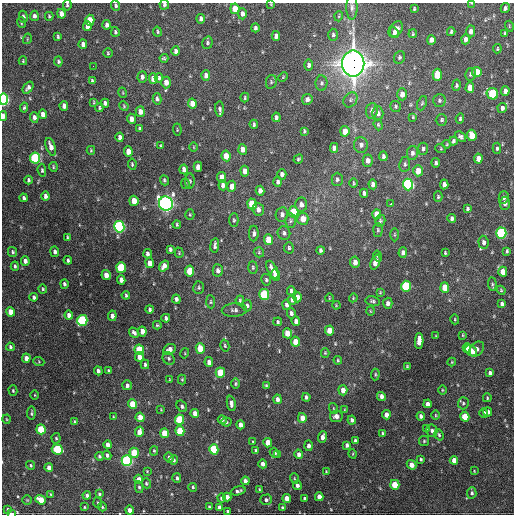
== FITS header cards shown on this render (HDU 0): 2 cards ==
NAXIS1  =                  512 / Axis length
NAXIS2  =                  512 / Axis length

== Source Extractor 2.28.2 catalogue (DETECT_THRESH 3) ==
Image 512 x 512 px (HDU 0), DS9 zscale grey, 1 PNG px = 1 image px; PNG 516 x 516 px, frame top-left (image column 1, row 512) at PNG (2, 3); each listed source drawn as its Kron ellipse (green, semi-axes under 4 px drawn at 4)
Background 1500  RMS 40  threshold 121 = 3 sigma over >= 5 px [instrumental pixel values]
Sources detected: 393; all 393 listed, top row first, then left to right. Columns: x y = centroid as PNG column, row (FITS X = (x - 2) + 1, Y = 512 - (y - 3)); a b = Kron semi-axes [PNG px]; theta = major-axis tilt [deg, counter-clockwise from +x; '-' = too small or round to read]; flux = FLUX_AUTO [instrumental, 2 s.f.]
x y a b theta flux
472 3 4 3 - 2.3e+03
271 4 4 3 - 2.2e+03
67 5 5 3 - 3.7e+03
116 5 5 4 - 5.2e+03
164 5 5 4 - 5.8e+03
352 7 12 5 90 1.1e+04
505 8 5 3 - 6.8e+03
235 9 5 4 - 3.4e+04
414 9 4 3 - 2.7e+03
61 14 5 4 - 1.7e+04
242 14 5 4 - 1.1e+04
34 16 5 4 - 8.3e+03
49 16 4 3 - 3.3e+03
339 16 5 3 - 2.6e+03
23 17 6 4 -79 7.4e+03
201 19 5 4 - 9.3e+03
90 20 5 4 - 5.9e+04
21 23 5 4 - 3.3e+03
107 25 5 4 - 1.1e+04
87 26 5 4 - 1.4e+04
509 26 5 3 - 2.3e+03
255 28 4 3 - 6.0e+03
396 29 9 6 51 1.5e+04
471 31 6 4 90 1.3e+04
115 32 5 3 - 4.1e+03
157 32 5 4 - 3.6e+03
451 32 4 3 - 4.6e+03
394 33 5 4 - 9.6e+03
505 33 4 3 - 2.9e+03
413 34 4 3 - 2.9e+03
333 35 6 4 -89 5.2e+03
276 36 5 4 - 1.4e+04
58 37 4 3 - 3.6e+03
27 39 5 3 - 2.4e+03
465 39 5 4 - 1.1e+04
431 40 5 4 - 1.4e+04
207 43 6 5 - 5.3e+03
83 44 4 4 - 1.1e+04
497 49 4 3 - 2.7e+03
176 51 5 4 - 9.2e+03
108 53 5 4 - 3.6e+03
399 57 6 5 - 5.4e+03
164 58 4 3 - 3.7e+03
23 61 4 3 - 2.5e+03
58 61 5 4 - 5.1e+03
353 63 13 11 -90 2.9e+06
309 65 6 4 89 8.5e+03
93 66 2 2 - 3.6e+03
477 72 5 4 - 5.0e+04
470 74 6 5 - 6.0e+03
206 75 5 4 - 1.2e+04
437 75 6 4 -88 6.6e+04
142 77 6 4 85 7.7e+03
283 77 5 3 - 2.6e+03
159 78 5 4 - 5.2e+03
153 79 5 4 - 2.2e+04
92 81 4 3 - 4.6e+03
166 82 6 5 - 2.1e+04
271 82 7 5 79 4.5e+03
321 83 8 6 89 6.3e+03
456 85 5 4 - 4.2e+03
28 88 7 4 52 8.5e+03
470 88 5 4 - 3.0e+04
505 91 5 4 - 1.2e+04
123 93 5 3 - 2.4e+03
402 94 6 5 - 2.1e+04
492 94 6 5 - 1.8e+05
245 98 5 3 - 3.1e+03
3 99 6 4 -84 4.8e+05
157 99 5 4 - 6.3e+03
307 99 5 5 - 8.1e+03
350 100 8 6 56 7.3e+03
439 100 6 6 - 6.2e+03
94 102 4 2 - 2.6e+03
105 103 4 4 - 9.2e+03
192 103 5 4 - 2.5e+04
422 103 7 4 68 4.1e+03
64 106 5 4 - 1.3e+04
124 106 5 4 - 3.2e+03
395 106 5 5 - 4.6e+03
24 108 5 4 - 4.0e+03
99 108 4 3 - 3.6e+03
502 108 5 4 - 1.0e+04
219 109 7 4 -85 7.6e+03
372 111 8 6 82 1.3e+04
140 112 5 4 - 2.0e+04
378 113 7 6 - 1.2e+04
43 114 5 4 - 1.7e+04
3 116 5 3 - 2.0e+04
34 117 5 4 - 1.0e+04
276 117 4 3 - 6.8e+03
413 117 4 4 - 2.8e+03
131 119 5 4 - 1.9e+04
460 119 5 4 - 4.5e+03
441 120 6 5 - 5.2e+03
254 124 4 3 - 4.6e+03
378 125 6 4 -71 3.6e+03
140 129 4 3 - 4.5e+03
177 130 6 2 -85 2.3e+03
304 131 4 2 - 3.8e+03
345 131 5 4 - 3.4e+04
472 135 5 4 - 5.6e+04
120 137 4 4 - 9.9e+03
461 137 6 4 -40 6.6e+03
453 141 4 3 - 5.4e+03
447 144 4 3 - 2.3e+03
361 145 7 7 - 9.8e+03
161 146 3 3 - 3.4e+03
51 147 9 4 -71 1.7e+04
194 147 5 3 - 2.2e+03
334 148 5 4 - 1.3e+04
497 148 5 4 - 5.2e+03
243 149 5 4 - 2.0e+04
423 149 6 5 - 5.7e+03
441 149 5 3 - 2.4e+03
91 150 4 3 - 3.0e+03
128 152 5 4 - 2.8e+04
412 153 7 5 80 8.5e+03
226 156 5 4 - 3.8e+04
383 156 4 3 - 6.5e+03
35 158 5 5 - 2.9e+05
298 159 5 4 - 4.1e+03
478 159 5 4 - 2.6e+04
368 161 6 5 - 1.3e+04
436 163 4 3 - 6.0e+03
132 164 5 3 - 3.4e+03
405 164 7 5 79 6.0e+03
53 167 5 3 - 3.2e+03
198 167 5 4 - 2.1e+04
184 169 5 4 - 1.3e+04
42 170 6 4 -84 4.9e+03
245 171 5 4 - 2.0e+04
418 171 5 4 - 3.3e+04
282 174 5 4 - 1.0e+04
222 177 5 4 - 4.4e+04
337 179 6 5 - 5.6e+03
28 180 4 3 - 5.2e+03
164 180 5 4 - 4.6e+03
190 181 8 5 89 5.0e+03
278 182 5 4 - 7.4e+03
354 183 5 3 - 2.9e+03
185 184 5 3 - 2.6e+03
373 184 5 4 - 1.2e+04
408 184 6 5 - 4.4e+05
444 184 5 4 - 1.1e+04
223 185 5 4 - 1.0e+04
232 186 5 4 - 2.4e+04
260 191 5 4 - 1.4e+04
364 193 4 3 - 6.3e+03
45 196 4 3 - 8.3e+03
438 197 5 4 - 3.6e+03
504 197 6 5 - 7.1e+03
23 198 4 3 - 7.1e+03
134 201 5 4 - 3.8e+04
166 203 7 6 - 1.2e+06
505 203 6 5 - 1.0e+04
252 204 5 4 - 8.0e+04
391 204 3 2 - 4.6e+03
301 205 7 6 - 1.4e+04
258 209 6 5 - 1.3e+04
467 209 4 4 - 4.6e+03
293 212 5 5 - 1.1e+05
282 214 7 6 - 1.0e+04
377 214 5 4 - 3.3e+04
190 215 5 4 - 3.1e+03
452 218 4 4 - 7.7e+03
303 219 6 5 - 3.7e+04
234 220 7 4 -90 4.1e+03
291 221 7 5 88 6.0e+03
380 221 6 5 - 4.5e+03
177 224 4 3 - 3.4e+03
119 227 6 5 - 5.9e+05
378 230 7 4 88 4.2e+03
254 233 8 5 88 8.3e+03
284 233 7 6 - 8.0e+03
501 233 5 5 - 4.0e+05
394 235 7 3 90 2.9e+03
67 237 4 2 - 3.0e+03
268 240 5 4 - 4.4e+04
483 242 6 5 - 9.8e+03
215 245 7 3 83 7.1e+03
289 248 5 4 - 4.8e+03
170 249 4 3 - 5.7e+03
320 250 4 3 - 4.9e+03
507 251 4 3 - 3.9e+03
12 252 5 4 - 4.7e+03
55 252 5 4 - 8.0e+03
259 252 5 5 - 3.8e+03
179 253 5 4 - 2.5e+03
403 253 5 4 - 1.1e+04
445 253 3 3 - 3.2e+03
147 254 5 3 - 7.7e+03
378 256 5 4 - 4.8e+03
68 260 4 3 - 4.7e+03
25 261 5 4 - 1.1e+04
355 262 6 4 -83 1.5e+04
375 262 8 4 68 1.8e+04
150 263 5 4 - 2.6e+04
15 266 4 3 - 4.3e+03
164 266 6 4 57 1.3e+04
253 267 6 4 -88 4.3e+03
121 268 5 4 - 1.6e+05
218 270 6 5 - 1.1e+04
272 270 10 4 -65 2.6e+04
190 271 5 4 - 7.9e+04
503 272 5 4 - 3.1e+04
106 275 5 4 - 2.5e+04
275 275 6 4 -81 5.0e+04
121 280 5 4 - 1.5e+04
266 280 6 5 - 4.5e+03
64 284 5 4 - 5.4e+03
492 284 7 4 -84 4.6e+03
406 286 5 5 - 2.0e+05
445 287 5 4 - 5.0e+04
199 288 6 5 - 4.7e+03
43 289 4 3 - 3.3e+03
501 290 5 4 - 3.0e+03
291 291 4 3 - 5.1e+03
380 292 3 3 - 2.2e+03
126 295 4 3 - 4.5e+03
264 295 5 5 - 2.0e+05
34 297 4 3 - 6.1e+03
298 297 5 4 - 2.0e+04
329 298 4 2 - 1.8e+03
353 298 4 3 - 2.3e+03
176 299 4 4 - 7.3e+03
240 300 5 3 - 3.7e+03
292 300 4 4 - 7.2e+03
373 301 7 5 -13 5.2e+03
211 302 7 4 -86 4.1e+03
388 303 5 5 - 9.8e+03
502 304 4 3 - 6.0e+03
286 305 5 4 - 6.4e+03
336 305 4 3 - 2.2e+03
247 306 6 5 - 7.1e+03
150 309 4 3 - 5.4e+03
234 310 12 6 4 9.8e+03
370 311 4 3 - 2.3e+03
11 312 5 4 - 3.5e+04
291 313 5 4 - 6.6e+03
69 315 4 4 - 1.3e+04
112 316 5 4 - 1.2e+04
166 318 4 3 - 6.6e+03
455 319 5 3 - 2.9e+03
82 320 5 5 - 3.0e+05
296 321 4 4 - 1.2e+04
278 322 4 3 - 3.7e+03
157 325 4 3 - 3.3e+03
329 330 5 4 - 3.4e+04
142 331 5 4 - 2.1e+04
134 333 5 3 - 6.9e+03
287 333 5 4 - 3.9e+04
463 335 4 2 - 2.2e+03
436 336 3 3 - 2.2e+03
419 341 8 4 87 2.8e+04
295 342 5 4 - 3.6e+04
225 346 6 4 -74 3.6e+03
10 347 4 3 - 5.2e+03
200 348 5 4 - 5.4e+04
467 348 5 4 - 1.6e+04
169 349 6 5 - 1.5e+04
477 349 8 6 47 1.1e+04
139 350 5 4 - 1.1e+05
471 351 6 5 - 2.3e+04
185 353 5 3 - 2.4e+03
325 353 4 4 - 2.8e+03
139 357 5 4 - 1.8e+04
26 358 4 4 - 2.0e+04
169 358 7 5 -57 5.2e+03
338 360 4 3 - 2.9e+03
39 362 5 3 - 2.8e+03
209 362 5 4 - 1.5e+04
452 362 4 4 - 2.9e+03
145 364 5 3 - 4.9e+03
407 366 3 3 - 2.6e+03
98 371 4 3 - 7.7e+03
109 371 4 3 - 4.5e+03
220 373 5 4 - 8.9e+04
490 373 4 4 - 9.0e+03
375 375 6 3 85 3.2e+03
182 379 5 4 - 3.0e+03
170 380 3 3 - 2.5e+03
235 384 5 4 - 3.1e+03
127 385 5 4 - 7.5e+03
266 386 4 4 - 3.5e+03
343 390 5 4 - 1.7e+04
442 390 4 3 - 2.2e+03
13 391 5 4 - 3.2e+03
35 395 4 3 - 2.1e+03
381 396 5 4 - 1.1e+04
306 397 4 3 - 5.2e+03
487 398 4 3 - 3.0e+03
278 399 5 4 - 1.1e+04
231 403 8 4 -81 1.0e+04
463 403 6 5 - 5.5e+03
133 404 5 4 - 7.4e+04
427 404 4 4 - 1.1e+04
182 406 6 5 - 6.4e+03
333 408 5 3 - 2.6e+03
161 410 4 2 - 1.8e+03
344 410 4 2 - 2.2e+03
488 412 4 4 - 1.0e+04
31 413 6 3 83 4.2e+03
195 413 4 4 - 2.0e+04
484 413 4 3 - 6.4e+03
386 415 4 4 - 1.9e+04
436 415 5 3 - 2.5e+03
336 416 6 5 - 1.4e+04
421 416 4 4 - 7.9e+03
113 417 3 3 - 2.3e+03
140 417 5 4 - 3.2e+04
465 417 5 4 - 5.4e+04
302 418 5 4 - 2.7e+04
6 419 4 3 - 2.3e+03
180 420 5 4 - 1.4e+05
222 420 5 4 - 5.5e+03
352 420 4 4 - 6.9e+03
74 422 4 3 - 3.2e+03
226 422 5 4 - 3.8e+03
240 425 4 4 - 1.4e+04
426 428 4 2 - 2.4e+03
41 429 5 4 - 1.2e+05
180 431 5 4 - 8.8e+04
432 431 6 5 - 6.8e+03
139 432 5 4 - 1.7e+04
164 433 5 4 - 5.3e+04
383 433 3 3 - 4.0e+03
439 435 6 4 -70 4.1e+03
323 437 6 4 70 1.5e+04
56 438 5 4 - 3.7e+03
355 441 4 3 - 5.8e+03
424 441 5 5 - 3.5e+03
253 442 3 3 - 2.9e+03
268 443 4 4 - 4.0e+04
108 445 4 4 - 1.4e+04
347 445 4 3 - 7.9e+03
308 446 5 4 - 8.8e+03
57 449 5 5 - 1.5e+05
214 449 5 4 - 1.5e+05
256 450 3 3 - 3.7e+03
154 451 4 4 - 3.4e+03
134 453 5 4 - 8.3e+04
274 453 5 4 - 9.8e+03
299 454 5 4 - 1.1e+04
353 454 5 3 - 2.2e+03
107 455 4 4 - 7.0e+03
278 455 3 2 - 4.3e+03
99 456 4 3 - 4.5e+03
169 457 5 4 - 7.8e+03
421 459 3 3 - 3.8e+03
174 460 4 4 - 4.1e+03
454 460 4 4 - 2.3e+04
127 461 5 5 - 5.5e+05
263 464 4 4 - 1.1e+04
31 465 5 4 - 3.6e+03
411 465 5 4 - 1.9e+04
49 467 4 4 - 1.6e+04
147 471 3 2 - 2.1e+03
326 471 4 3 - 2.2e+03
474 471 4 3 - 1.8e+03
177 478 5 4 - 6.0e+03
294 478 5 3 - 2.7e+03
139 479 5 4 - 2.2e+04
245 481 4 3 - 1.0e+04
146 483 5 4 - 4.1e+03
297 485 4 4 - 8.6e+03
395 485 5 4 - 7.7e+04
139 487 6 4 -79 4.7e+03
193 487 4 3 - 3.3e+03
259 489 3 2 - 2.6e+03
238 491 7 3 15 6.5e+03
472 493 6 4 85 5.5e+03
51 494 4 3 - 3.1e+03
99 494 3 3 - 3.7e+03
87 495 4 3 - 8.1e+03
227 497 4 4 - 1.6e+04
319 497 4 4 - 2.0e+04
222 498 4 4 - 1.1e+04
287 498 4 4 - 2.5e+04
304 498 3 3 - 4.8e+03
27 500 5 4 - 3.0e+03
41 500 5 4 - 4.5e+04
266 500 6 5 - 6.9e+03
98 503 5 4 - 3.2e+03
84 507 4 2 - 2.1e+03
102 507 4 4 - 3.2e+03
209 507 4 3 - 3.0e+03
220 507 4 4 - 1.1e+04
282 508 3 3 - 4.2e+03
8 509 3 3 - 4.0e+03
130 510 4 4 - 1.8e+04
227 511 3 3 - 4.3e+03
11 513 4 2 - 1.2e+04
At the frame edge (FLAGS 8, measured only in part): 8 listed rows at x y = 472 3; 271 4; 67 5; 116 5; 164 5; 3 99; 3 116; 11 513